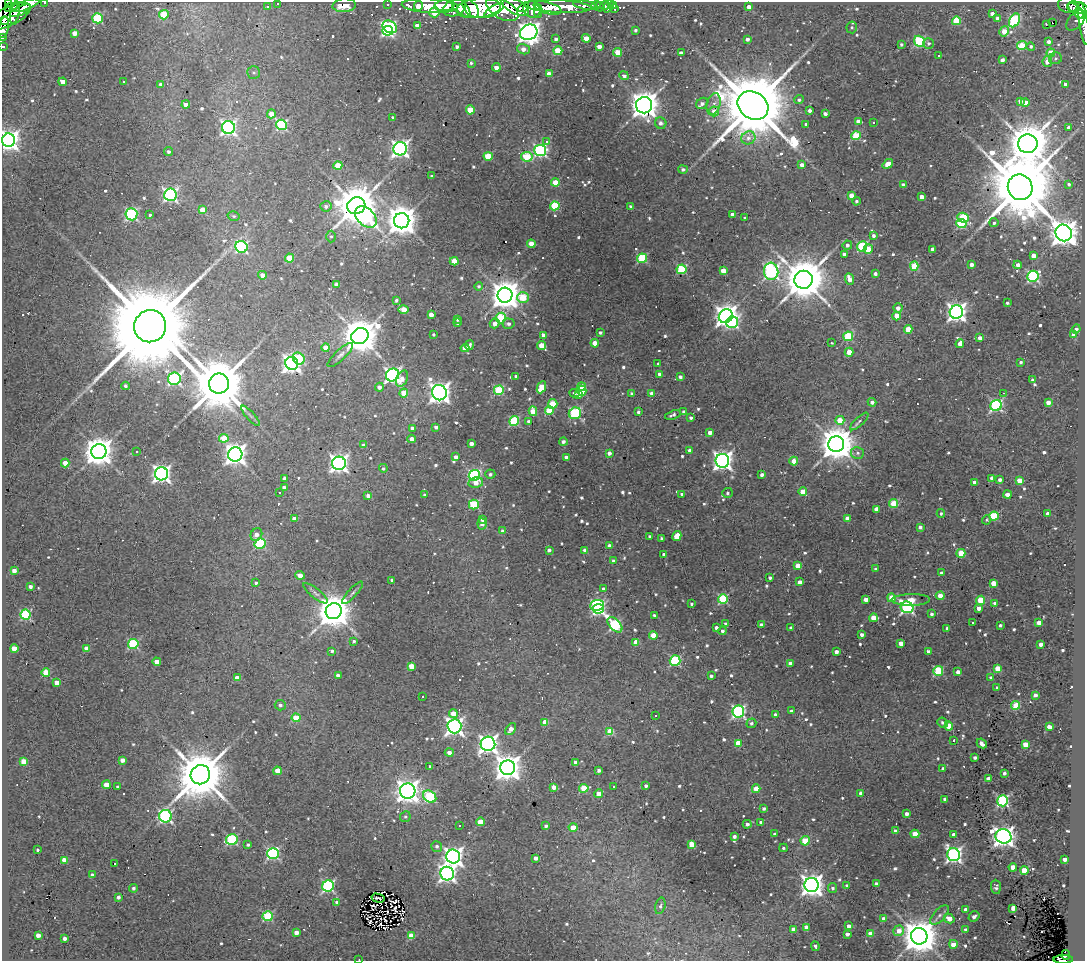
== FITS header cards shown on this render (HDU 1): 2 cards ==
NAXIS1  =                 1083
NAXIS2  =                  959

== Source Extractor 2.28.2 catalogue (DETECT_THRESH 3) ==
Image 1083 x 959 px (HDU 1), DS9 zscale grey, 1 PNG px = 1 image px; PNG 1087 x 963 px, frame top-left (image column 1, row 959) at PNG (2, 2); each listed source drawn as its Kron ellipse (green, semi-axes under 4 px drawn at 4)
Background 2.66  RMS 0.29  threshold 0.881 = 3 sigma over >= 5 px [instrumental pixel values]
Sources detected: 830; of the 830, the 500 brightest by FLUX_AUTO listed and drawn (330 fainter detections omitted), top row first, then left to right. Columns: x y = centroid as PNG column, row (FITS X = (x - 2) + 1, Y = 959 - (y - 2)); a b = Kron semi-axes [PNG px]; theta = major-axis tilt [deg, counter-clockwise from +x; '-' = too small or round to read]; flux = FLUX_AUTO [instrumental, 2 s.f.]
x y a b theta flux
45 2 3 2 - 51
9 3 3 2 - 82
278 3 3 3 - 51
388 4 3 3 - 160
24 5 15 4 19 1500
344 5 11 7 4 390
444 5 10 5 5 3000
585 5 12 4 -10 380
596 5 4 3 - 55
614 5 3 3 - 53
1068 5 10 7 -17 1500
418 6 5 3 - 1500
430 6 28 7 -3 3600
515 6 16 7 -30 2500
558 6 33 6 -3 3400
605 6 4 3 - 120
609 6 7 3 61 110
11 7 6 4 13 370
267 7 3 3 - 46
461 7 13 6 -48 2600
524 7 6 2 33 1100
599 7 5 3 - 64
749 7 4 4 - 140
454 8 12 8 17 2600
471 8 10 6 -50 2100
479 8 22 10 5 7600
547 8 14 6 -16 3600
1078 8 11 6 -11 3700
502 9 18 9 -29 6500
532 9 9 8 - 2700
615 9 3 3 - 68
494 10 11 4 33 1800
20 11 12 4 25 1200
538 11 7 4 90 1300
1076 11 10 4 -43 3200
435 12 5 5 - 680
15 13 11 4 77 970
992 14 4 4 - 93
164 15 5 4 - 820
8 17 25 9 25 2400
98 18 5 5 - 1400
997 18 4 4 - 95
3 20 4 3 - 610
1014 20 7 5 61 2300
1076 20 12 7 48 550
956 21 4 4 - 890
1052 23 3 2 - 57
1046 24 3 3 - 36
1084 24 22 4 -81 1200
418 26 4 4 - 270
3 27 11 5 77 780
390 27 8 6 -31 2800
852 27 6 5 - 36
636 30 3 3 - 43
388 31 5 5 - 2700
1004 31 5 4 - 250
529 32 9 7 26 16000
75 33 4 4 - 200
3 38 2 2 - 56
586 38 4 4 - 250
556 39 3 3 - 54
747 39 4 3 - 72
919 41 6 5 - 1800
1048 42 4 4 - 80
928 43 5 5 - 37
901 44 3 3 - 37
1022 45 5 4 - 780
1031 46 4 4 - 47
3 47 3 3 - 82
457 47 4 3 - 55
599 47 4 4 - 140
523 49 6 5 - 140
558 51 4 4 - 620
618 52 4 4 - 470
681 53 4 3 - 110
1051 53 4 4 - 470
939 56 3 3 - 56
1055 58 6 6 - 42
1002 60 4 4 - 85
1047 61 6 4 83 150
471 63 3 3 - 40
496 67 4 4 - 140
254 73 6 6 - 43
549 74 4 3 - 180
624 76 5 4 - 69
123 81 3 3 - 36
63 82 4 4 - 170
161 84 4 3 - 47
1065 84 4 3 - 62
799 100 4 4 - 38
1020 101 4 3 - 150
1025 102 4 4 - 280
702 103 6 5 - 75
186 104 4 4 - 250
714 104 11 6 75 130
644 105 8 8 - 27000
753 106 16 13 -35 300000
470 110 4 4 - 570
810 110 3 3 - 76
714 111 5 5 - 250
271 114 4 4 - 190
825 114 4 3 - 75
393 118 3 3 - 48
858 121 4 4 - 150
874 122 3 3 - 57
661 123 6 5 - 71
806 124 3 3 - 43
281 125 5 5 - 2200
228 127 6 6 - 5700
1069 128 4 4 - 130
856 136 4 4 - 980
748 138 7 6 - 110
8 140 7 6 - 15000
546 142 4 3 - 67
1028 144 10 9 - 85000
400 149 7 6 - 8300
540 150 6 5 - 3700
168 151 4 4 - 48
488 156 4 4 - 630
527 157 6 4 -11 820
888 164 6 4 39 240
338 165 4 4 - 410
802 165 4 3 - 130
683 169 5 4 - 53
432 176 4 3 - 38
555 182 4 4 - 430
1069 184 4 4 - 39
903 185 4 3 - 99
1020 187 13 12 - 270000
170 195 6 6 - 4500
851 195 4 4 - 200
922 197 4 4 - 160
856 201 4 4 - 42
326 206 5 5 - 62
356 206 9 8 - 90000
555 206 4 4 - 1200
630 207 4 3 - 55
202 210 4 4 - 310
131 214 6 6 - 2900
732 214 3 3 - 110
150 215 3 3 - 36
234 216 6 4 -15 41
366 217 13 8 -44 2900
745 218 3 3 - 37
963 218 6 5 - 990
402 221 7 7 - 39000
994 223 4 4 - 39
961 224 5 4 - 1500
1064 233 8 8 - 27000
873 236 4 4 - 61
331 237 6 5 - 39
531 244 4 4 - 280
847 245 5 4 - 67
862 246 5 5 - 1600
241 247 6 5 - 2700
868 249 5 4 - 330
933 249 4 3 - 93
844 254 4 3 - 74
1033 256 4 4 - 220
290 258 4 4 - 620
642 258 5 4 - 1300
454 261 4 4 - 400
971 265 4 3 - 110
1018 265 4 4 - 120
914 266 4 4 - 720
681 269 5 5 - 1400
723 271 4 4 - 300
771 271 9 7 -86 5300
875 273 4 3 - 65
262 275 4 4 - 150
1033 276 6 5 - 2800
849 279 6 4 -68 220
803 280 9 9 - 98000
336 285 4 3 - 85
479 286 4 4 - 40
505 295 7 7 - 36000
523 297 6 5 - 770
396 300 3 3 - 44
1007 303 3 3 - 46
898 308 4 4 - 130
404 310 5 4 - 360
956 312 7 6 - 11000
431 314 4 4 - 180
726 316 7 6 - 19000
896 316 4 4 - 310
501 318 5 5 - 1100
457 319 3 3 - 51
732 322 6 5 - 2300
458 323 4 4 - 47
495 323 5 4 - 120
508 324 6 5 - 61
150 326 16 16 - 500000
908 329 4 4 - 280
1076 329 4 4 - 45
600 332 3 3 - 44
1074 334 4 4 - 210
434 335 3 3 - 36
543 335 4 3 - 100
360 336 9 8 - 65000
848 336 5 4 - 1200
980 338 4 3 - 120
595 343 4 4 - 340
831 343 3 2 - 98
960 343 4 4 - 120
470 345 5 4 - 51
542 346 5 4 - 490
326 348 4 4 - 340
465 348 4 4 - 200
849 352 4 4 - 310
340 355 17 5 43 89
299 359 6 5 - 930
1021 362 3 3 - 46
292 363 7 6 - 10000
658 363 3 3 - 38
660 374 4 3 - 92
392 375 6 6 - 6400
516 376 4 3 - 53
680 377 4 3 - 57
174 379 6 6 - 3900
402 379 8 5 65 170
1033 380 4 3 - 52
219 384 10 10 - 180000
125 386 4 3 - 46
582 386 4 4 - 220
379 387 4 4 - 100
541 387 6 4 64 530
499 390 5 4 - 1300
582 391 5 4 - 660
404 393 4 4 - 410
439 393 8 7 - 14000
574 393 5 4 - 71
632 393 4 4 - 44
1003 393 3 2 - 46
579 394 4 3 - 98
652 394 4 4 - 140
872 402 4 4 - 88
1048 402 4 4 - 150
553 404 5 5 - 610
996 405 6 5 - 3200
533 411 5 4 - 410
549 411 4 4 - 720
638 412 3 3 - 44
684 412 4 3 - 62
575 413 6 6 - 2100
673 415 8 4 18 53
250 416 13 3 -49 58
691 418 3 3 - 53
840 420 4 4 - 420
514 421 5 4 - 1400
529 421 4 4 - 65
859 421 12 4 43 96
436 427 4 3 - 66
412 428 4 4 - 64
710 433 4 3 - 110
224 438 4 4 - 570
412 439 4 3 - 200
563 442 4 4 - 65
471 443 4 3 - 120
836 444 8 8 - 56000
363 445 4 4 - 43
690 450 4 3 - 120
99 451 7 7 - 35000
137 452 3 3 - 81
609 453 4 3 - 98
857 453 6 6 - 53
235 454 7 7 - 15000
456 457 4 3 - 85
566 457 4 3 - 59
722 461 7 7 - 12000
794 461 4 4 - 210
65 463 4 4 - 220
339 463 7 6 - 9200
383 468 4 4 - 37
161 474 6 6 - 9400
490 474 5 4 - 45
474 475 6 5 - 3200
762 475 3 3 - 64
284 478 4 3 - 77
992 478 4 3 - 180
1000 479 4 3 - 75
1019 480 4 4 - 310
974 482 4 3 - 110
476 483 7 5 10 200
284 488 4 4 - 78
279 492 3 3 - 57
803 492 4 4 - 350
727 493 5 5 - 39
682 494 4 3 - 39
425 495 4 4 - 42
1008 495 4 4 - 150
368 496 4 3 - 110
894 503 4 4 - 700
474 505 5 5 - 1200
876 509 4 4 - 160
941 513 4 3 - 39
1048 514 4 3 - 120
994 516 5 4 - 1100
847 518 4 4 - 200
294 519 4 4 - 170
482 520 4 3 - 70
986 520 4 4 - 36
482 524 5 4 - 130
920 527 4 4 - 65
503 531 4 4 - 44
256 535 7 5 61 120
677 536 5 4 - 450
650 537 4 3 - 50
662 538 4 3 - 43
260 544 5 5 - 1700
609 546 4 3 - 170
549 550 4 3 - 52
585 550 4 4 - 75
961 553 4 4 - 710
664 554 3 3 - 59
613 561 4 3 - 64
798 566 4 4 - 300
876 569 3 3 - 57
14 571 4 4 - 160
941 573 3 3 - 43
300 575 5 4 - 230
770 578 3 3 - 54
392 580 3 3 - 82
800 582 4 3 - 150
256 583 4 3 - 40
993 583 4 4 - 320
30 586 3 3 - 70
604 589 4 3 - 78
315 593 15 5 -39 79
352 593 14 4 47 68
940 596 4 4 - 270
891 598 4 4 - 540
723 599 5 5 - 1600
866 599 4 4 - 130
911 600 19 6 1 250
980 600 4 4 - 540
691 604 3 3 - 36
995 604 4 4 - 88
597 605 7 5 5 2000
907 607 6 5 - 3800
979 608 4 4 - 150
598 609 5 5 - 2700
334 611 8 8 - 59000
932 614 3 3 - 50
25 615 5 5 - 2000
654 615 3 3 - 47
873 618 4 4 - 300
973 623 3 3 - 210
1039 623 4 4 - 290
726 624 4 3 - 76
615 625 9 5 -47 2300
761 625 4 3 - 160
1000 625 3 3 - 50
716 627 4 3 - 87
791 628 4 3 - 86
947 628 4 3 - 39
722 631 4 4 - 49
653 635 4 4 - 350
862 635 4 3 - 78
354 641 3 3 - 43
636 642 4 4 - 230
901 643 4 4 - 220
133 644 5 5 - 1600
1041 644 3 3 - 100
14 648 4 4 - 380
87 648 4 4 - 230
332 651 4 3 - 68
928 651 3 3 - 60
836 652 4 3 - 98
675 661 5 5 - 1800
157 662 4 4 - 240
790 663 4 4 - 150
411 666 4 4 - 350
997 668 4 4 - 410
938 671 5 4 - 1400
958 672 4 4 - 130
46 673 4 4 - 610
338 676 4 4 - 110
711 676 3 3 - 43
991 677 4 3 - 45
237 678 4 4 - 200
57 683 4 4 - 210
997 687 3 3 - 44
1035 695 4 3 - 72
422 696 3 3 - 85
280 705 5 5 - 55
1016 705 4 4 - 780
791 711 4 3 - 48
738 712 6 6 - 3800
453 714 4 4 - 290
775 714 3 3 - 44
655 715 3 3 - 340
296 718 4 4 - 500
545 722 4 4 - 290
751 723 5 4 - 46
942 723 5 5 - 51
454 726 7 7 - 8100
949 726 4 4 - 350
1049 727 4 3 - 150
511 729 6 4 53 150
610 731 4 4 - 570
954 740 3 3 - 64
738 743 4 4 - 320
982 743 5 3 - 130
488 744 7 7 - 10000
1025 745 4 4 - 370
449 753 4 4 - 98
975 757 3 3 - 67
122 760 4 4 - 140
24 761 4 4 - 330
575 762 4 3 - 78
430 766 3 3 - 46
508 768 7 7 - 27000
943 769 4 3 - 100
599 770 4 3 - 64
277 771 4 4 - 380
1004 773 4 3 - 54
200 775 10 9 - 140000
988 779 4 4 - 140
106 785 4 4 - 320
646 786 4 3 - 66
118 787 3 3 - 69
554 787 4 4 - 160
614 787 3 2 - 37
584 788 5 4 - 640
756 789 4 4 - 410
408 791 7 7 - 17000
861 793 4 3 - 93
599 794 4 4 - 290
430 796 7 5 -37 1700
945 799 4 3 - 91
1003 801 5 5 - 2600
764 808 4 4 - 51
907 814 4 3 - 93
165 816 6 6 - 3800
405 817 5 5 - 40
481 822 4 4 - 500
761 822 3 3 - 75
747 824 4 4 - 63
460 825 3 3 - 330
546 826 4 3 - 49
573 827 4 4 - 330
896 831 3 3 - 77
775 834 3 3 - 50
915 834 4 4 - 360
954 834 4 3 - 98
1003 836 8 7 - 13000
734 837 4 4 - 73
232 839 6 5 - 2100
805 841 4 4 - 750
692 844 4 4 - 420
248 845 3 3 - 37
437 846 5 5 - 60
783 848 4 3 - 37
37 850 3 3 - 38
273 853 6 5 - 2800
954 855 6 6 - 6500
453 857 7 7 - 12000
536 858 4 3 - 97
1064 859 4 3 - 120
64 860 4 4 - 220
115 864 3 3 - 390
1013 867 4 4 - 250
1024 870 4 4 - 470
447 874 7 6 - 7600
92 875 4 4 - 52
876 884 4 4 - 110
812 885 7 7 - 17000
328 886 6 5 - 2900
847 886 3 3 - 66
996 887 7 5 -86 63
133 888 4 4 - 48
832 888 5 4 - 48
118 897 4 3 - 62
378 898 6 3 -14 42
337 902 3 3 - 94
660 906 8 5 76 52
1013 908 4 4 - 150
966 910 4 4 - 200
940 915 12 6 48 89
268 916 5 5 - 1400
974 916 6 4 37 77
883 919 4 3 - 79
949 919 5 4 - 210
849 926 3 3 - 100
806 927 4 4 - 150
793 929 4 3 - 110
965 929 4 3 - 41
899 931 5 5 - 190
296 933 4 4 - 120
847 934 4 3 - 100
870 934 4 4 - 360
38 935 4 4 - 140
411 936 4 4 - 520
919 936 8 8 - 59000
65 938 4 3 - 94
953 944 4 4 - 240
815 946 5 3 - 53
1066 955 5 3 - 330
1063 959 9 4 1 790
359 960 2 2 - 44
At the frame edge (FLAGS 8, measured only in part): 11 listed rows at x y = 45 2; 9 3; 278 3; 3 20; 1084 24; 3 27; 3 38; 3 47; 8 140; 1063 959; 359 960
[330 fainter detections neither listed nor drawn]